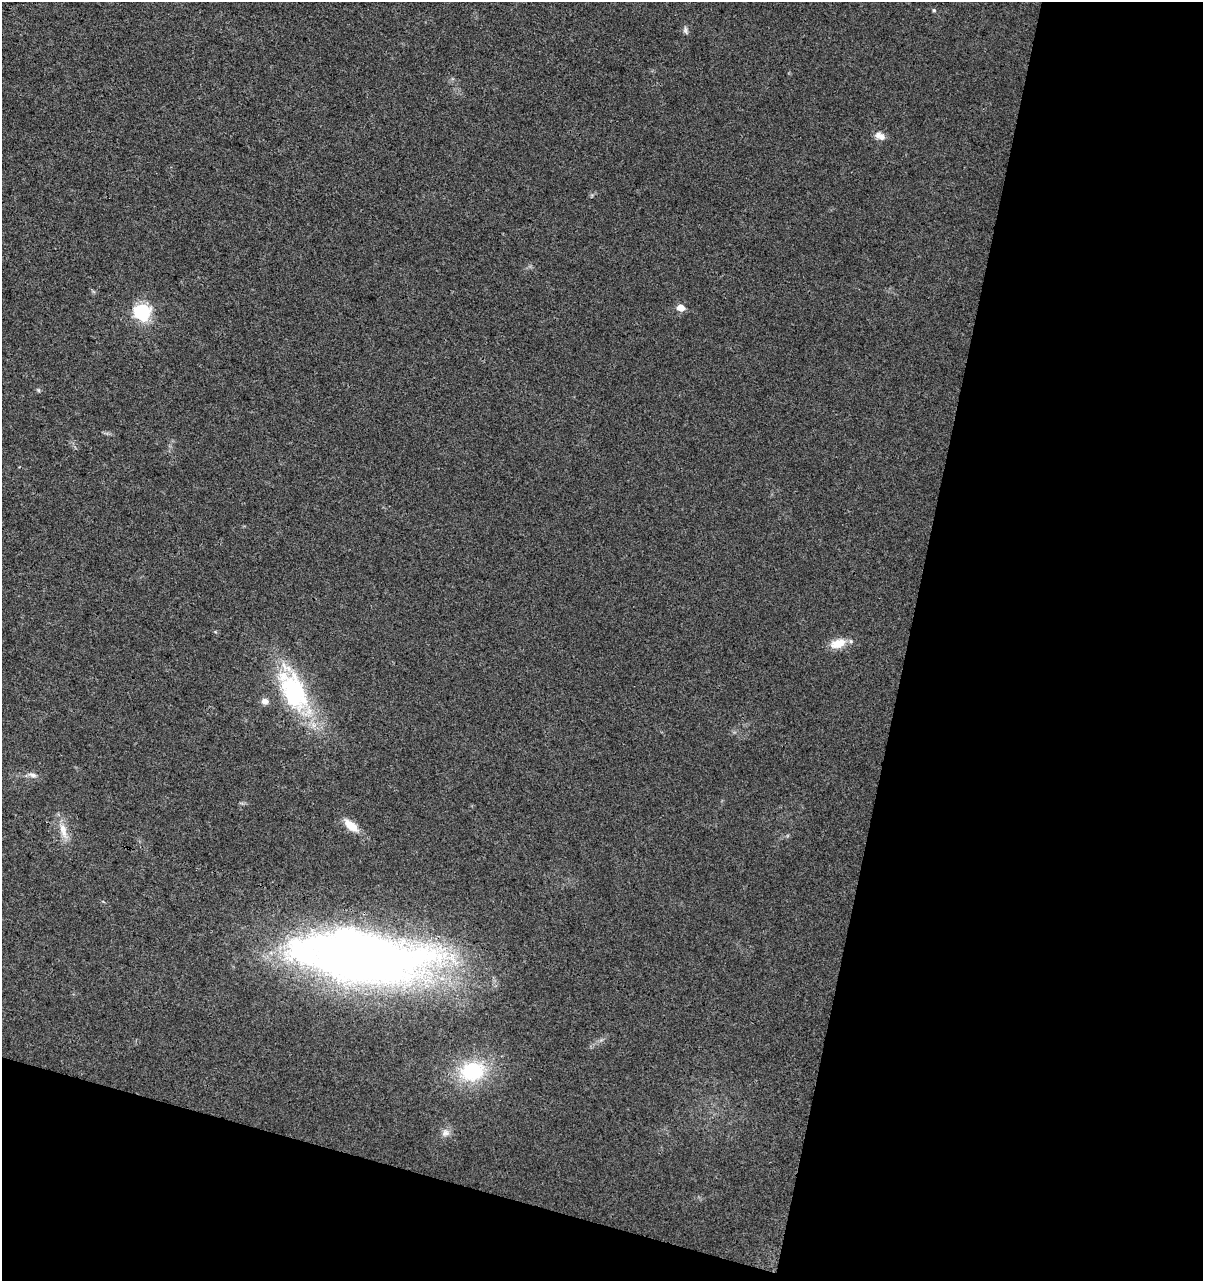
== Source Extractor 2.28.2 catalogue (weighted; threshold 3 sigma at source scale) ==
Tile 4 of 2 x 2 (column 2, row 2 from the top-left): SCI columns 1329-2529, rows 1-1279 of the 2640 x 2558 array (HDU 1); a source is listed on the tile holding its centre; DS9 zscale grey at full resolution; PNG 1205 x 1283 px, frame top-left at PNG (2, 2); no overlay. Shown black and unused: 30% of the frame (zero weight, under 3 of 4 exposures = <1% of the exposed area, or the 3 px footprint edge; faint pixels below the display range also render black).
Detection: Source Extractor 2.28.2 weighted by HDU 2 'WHT'; one run over the whole footprint, this tile lists its part. Background 0.0181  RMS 0.0043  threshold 0.0194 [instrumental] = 3 sigma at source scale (4.5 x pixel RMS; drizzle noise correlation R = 1.50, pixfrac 1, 0.0396/0.0396 arcsec/px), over >= 5 px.
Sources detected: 15; all 15 listed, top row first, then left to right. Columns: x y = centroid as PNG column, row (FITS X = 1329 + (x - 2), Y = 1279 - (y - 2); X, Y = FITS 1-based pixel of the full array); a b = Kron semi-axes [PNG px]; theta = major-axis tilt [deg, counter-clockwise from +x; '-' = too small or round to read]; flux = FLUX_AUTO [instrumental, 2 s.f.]
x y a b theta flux
934 10 5 4 - 0.56
685 30 10 5 -82 1.1
880 136 14 8 -28 2.8
681 308 5 5 - 7
142 312 7 7 - 60
38 390 6 4 -71 0.5
838 643 20 11 18 7.1
293 690 60 28 -66 52
265 701 9 8 - 2.3
32 775 12 6 -14 2
351 825 22 9 -40 7.1
62 828 16 9 -80 4.8
363 957 144 48 -6 390
472 1071 32 24 12 29
445 1133 12 9 32 2.5
Overlapping masked pixels (flux is a lower limit): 1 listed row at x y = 363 957